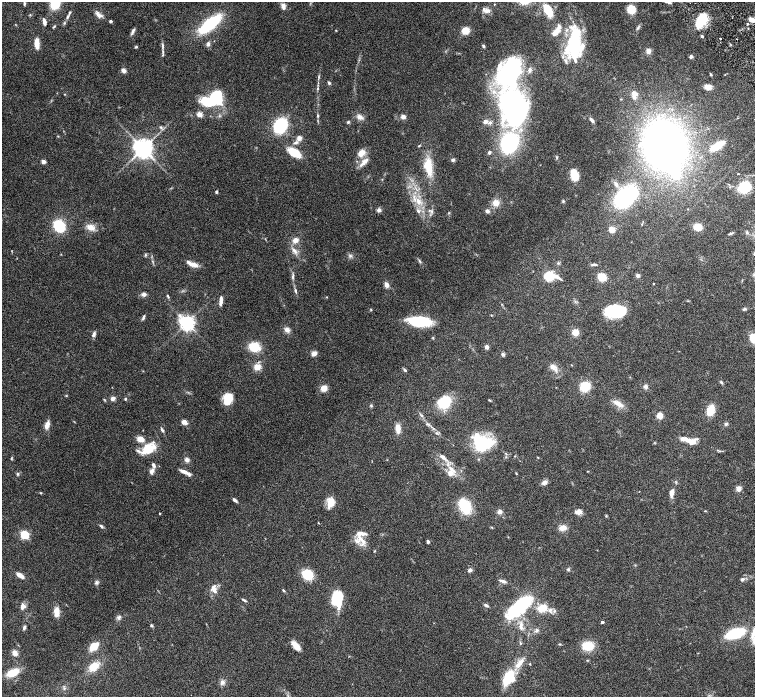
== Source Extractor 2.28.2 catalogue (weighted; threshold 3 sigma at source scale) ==
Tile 10 of 4 x 4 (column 2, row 3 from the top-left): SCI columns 1511-3015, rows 1695-3084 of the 6028 x 6026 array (HDU 1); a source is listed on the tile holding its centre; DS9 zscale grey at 2 x 2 block average (1 PNG px = mean of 2 x 2 image px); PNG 757 x 699 px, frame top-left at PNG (2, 2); no overlay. Shown black and unused: <1% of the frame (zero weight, under 3 of 6 exposures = <1% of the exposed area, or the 3 px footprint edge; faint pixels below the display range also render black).
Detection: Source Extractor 2.28.2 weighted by HDU 2 'WHT'; one run over the whole footprint, this tile lists its part. Background 0.0806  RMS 0.0041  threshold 0.0169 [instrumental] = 3 sigma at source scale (4.09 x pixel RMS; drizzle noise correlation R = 1.36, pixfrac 0.8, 0.05/0.05 arcsec/px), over >= 5 px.
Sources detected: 248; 1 too faint to see at this stretch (2 x 2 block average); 6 inside a brighter object's white glare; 1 long thin detection or spike segment (spike, bleed or trail) — not listed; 1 coinciding with a brighter row at this scale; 27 inside a brighter listed object's ellipse — not listed separately; the other 212 listed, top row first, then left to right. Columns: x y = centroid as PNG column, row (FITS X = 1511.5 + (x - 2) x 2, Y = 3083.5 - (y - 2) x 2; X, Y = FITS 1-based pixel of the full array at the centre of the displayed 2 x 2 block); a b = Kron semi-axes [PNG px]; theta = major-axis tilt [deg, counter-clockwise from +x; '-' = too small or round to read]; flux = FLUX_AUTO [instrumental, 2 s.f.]
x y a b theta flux
24 3 5 3 - 1.2
55 4 8 7 - 26
494 4 3 2 - 0.42
283 6 7 5 -74 3.8
631 9 7 7 - 15
548 10 8 4 -59 33
487 11 8 5 -7 3.8
70 12 4 3 - 1
99 15 9 5 -41 4.3
67 17 4 3 - 1.8
701 20 15 9 54 26
752 20 5 4 - 6.8
110 21 2 2 - 2.8
44 22 7 3 -77 3.5
64 23 4 3 - 0.9
210 24 18 6 39 81
747 24 3 2 - 0.68
54 26 5 2 - 0.84
638 27 5 3 - 1.4
133 31 9 3 64 2.4
465 31 5 4 - 16
555 32 10 5 38 7.4
702 36 2 2 - 2.1
720 38 2 2 - 0.79
573 43 28 19 62 47
37 44 12 5 -86 7.5
208 44 6 4 70 2.5
162 46 11 3 -87 2.6
483 46 4 3 - 1.4
136 47 4 3 - 1
648 51 6 5 - 3.9
691 56 4 3 - 2.1
123 70 5 4 - 3.5
530 70 7 4 78 2.3
711 75 4 3 - 0.79
725 75 3 2 - 0.39
319 77 5 2 - 0.96
329 83 4 3 - 1.4
708 87 8 6 -11 5.1
318 88 4 3 - 1.2
64 94 3 2 - 0.4
634 97 11 4 -71 5.4
213 101 21 10 8 46
513 108 66 21 -83 300
199 114 3 3 - 16
317 115 4 3 - 0.98
360 117 8 6 -29 4.4
403 117 4 3 - 5.5
592 120 7 3 -51 2.7
485 121 6 5 - 3.6
348 122 4 4 - 1.1
280 126 11 9 61 58
161 127 4 3 - 1.3
299 138 6 5 - 4
664 144 37 30 -71 410
419 146 4 2 - 0.64
717 146 11 5 32 23
143 148 6 5 - 600
489 152 4 3 - 1.7
294 153 10 5 -33 27
361 153 9 6 44 8.1
453 160 4 3 - 2.2
365 161 13 6 42 5.9
43 162 2 2 - 10
429 167 21 7 -83 20
738 174 2 2 - 0.54
574 175 8 5 -76 29
616 184 9 4 -59 3.6
744 187 13 10 24 27
216 192 3 3 - 1.4
625 198 22 14 38 89
418 201 10 5 -80 6.7
563 201 4 3 - 1
496 203 5 5 - 8.4
688 209 2 2 - 0.32
379 210 5 4 - 2.8
418 211 6 3 -67 2
432 211 5 3 - 1.6
487 211 5 4 - 2.5
449 213 3 3 - 0.66
59 226 10 8 -51 36
90 227 12 8 -23 6.8
698 227 7 5 -11 12
612 230 5 4 - 9.4
731 233 5 3 - 1.1
295 240 8 7 - 5
294 251 9 4 -49 4.2
145 255 4 3 - 0.97
350 256 5 3 - 1.6
420 261 6 2 -46 1.2
194 265 11 5 -17 6.1
594 265 7 3 -7 1.6
638 275 5 4 - 2.1
549 276 8 7 - 24
293 277 8 3 84 2
602 277 7 6 - 16
653 283 2 2 - 0.52
386 285 7 5 -62 3.7
295 291 8 3 -87 1.6
144 294 6 5 - 2.7
327 297 3 2 - 0.55
221 301 11 3 84 4.6
744 309 5 3 - 1.5
371 310 4 2 - 0.57
616 311 14 9 -2 66
491 315 3 2 - 0.45
143 317 7 3 70 1.6
420 321 16 6 -3 78
187 323 4 4 - 370
287 330 7 6 - 3.7
575 332 6 5 - 8.3
94 334 8 4 66 2.5
753 338 8 5 -68 15
254 347 8 6 -14 25
486 347 2 2 - 8.6
314 353 6 5 - 4
503 354 4 4 - 2
571 365 2 2 - 0.39
257 367 6 6 - 7.8
553 367 10 6 -50 5.3
405 370 5 3 - 1.5
721 382 5 3 - 1.1
585 386 7 6 - 27
645 386 5 5 - 2.4
324 388 6 5 - 7.5
66 396 3 2 - 0.52
113 398 5 4 - 3.2
125 399 3 3 - 1
104 400 4 2 - 0.67
490 400 4 2 - 0.65
226 402 15 9 37 9.5
444 402 12 11 - 30
618 404 13 5 -34 6.7
371 405 4 4 - 1.1
710 410 7 5 68 22
421 415 5 3 - 1.6
660 415 4 4 - 9.2
184 422 7 5 -36 3.8
428 424 8 3 -22 1.6
726 424 5 4 - 1.5
47 425 8 4 75 6.5
398 428 9 5 -79 6.8
162 430 5 3 - 1.6
436 433 4 3 - 0.95
140 439 6 4 -17 9.4
687 439 13 6 -18 7.1
482 443 18 15 -7 54
148 449 20 12 29 19
718 450 3 2 - 0.66
443 457 10 4 -35 4.2
538 457 3 2 - 0.52
11 458 5 2 - 0.74
187 460 6 5 - 3
452 469 13 5 -45 6.1
152 471 8 5 70 3.3
587 471 2 2 - 0.42
185 472 14 4 -25 6.5
516 473 4 2 - 0.54
17 474 4 4 - 1
544 482 6 5 - 4.1
738 489 4 4 - 6.6
41 493 3 3 - 0.69
672 493 7 4 79 5.9
235 500 5 3 - 2.9
331 502 12 8 78 10
465 506 17 10 -62 29
705 511 3 2 - 0.51
500 512 5 5 - 3.5
578 512 8 5 2 4.8
160 513 2 2 - 0.54
606 516 3 3 - 0.7
318 523 3 2 - 0.43
101 526 6 3 -46 1.7
492 527 4 2 - 0.59
563 528 8 6 17 6.2
24 535 3 3 - 74
361 540 19 6 -49 8.8
428 541 4 3 - 1.6
568 569 4 3 - 1.2
470 570 5 5 - 2.1
307 574 9 8 - 24
20 575 7 3 -34 7.7
742 579 4 3 - 1.8
503 581 9 3 -14 3.2
96 582 5 5 - 1.9
214 589 12 7 -72 6.2
283 590 4 3 - 1
337 599 11 8 81 45
244 600 4 4 - 1.1
486 605 6 3 -27 1.9
22 606 8 7 - 3.8
520 606 27 8 43 100
542 608 13 10 20 12
56 612 9 5 88 8.4
119 617 6 5 - 2.2
602 622 2 2 - 2.7
151 625 4 3 - 1.2
521 626 11 4 88 4.5
24 627 5 3 - 1.9
536 630 4 4 - 1.8
735 633 13 6 18 59
560 644 4 2 - 0.72
94 646 7 4 43 23
296 646 12 5 -45 9.2
588 646 13 9 -3 17
15 653 6 5 - 5.3
530 664 3 2 - 0.56
518 665 10 6 59 6.7
94 667 9 6 42 17
12 673 10 5 24 21
509 677 15 9 59 34
222 682 6 5 - 3.2
Isophote crosses this tile's border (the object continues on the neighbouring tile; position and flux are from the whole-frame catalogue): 2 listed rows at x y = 55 4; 753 338
Diffuse or blended objects may show on this block-average render without a row.